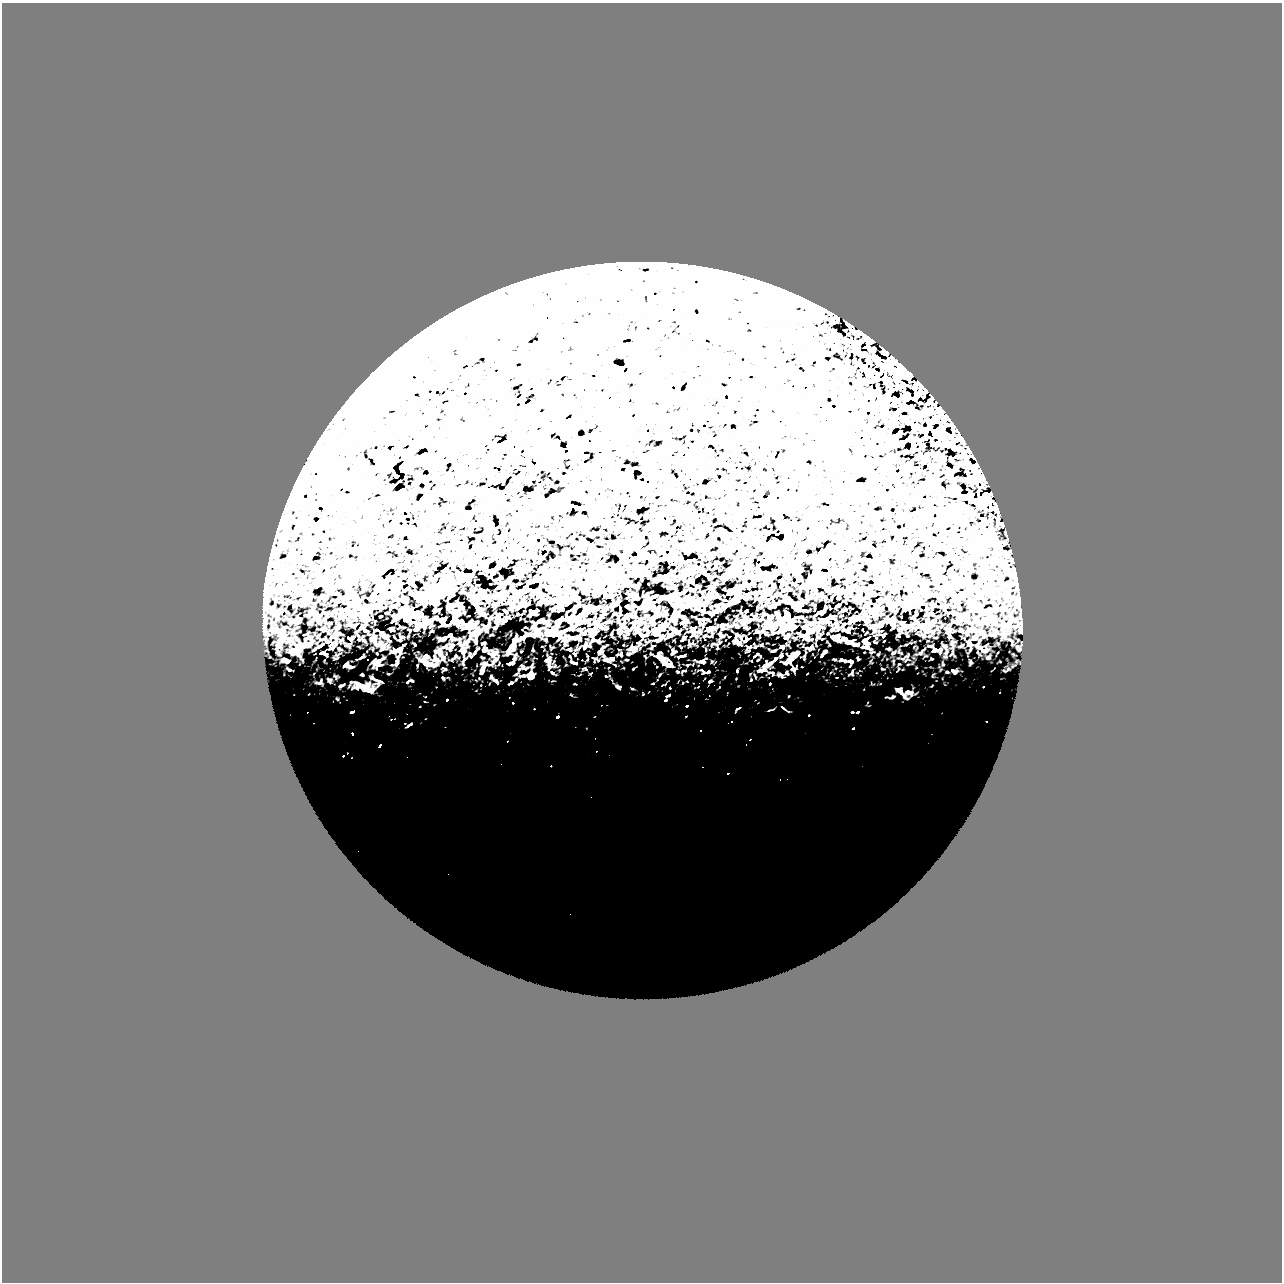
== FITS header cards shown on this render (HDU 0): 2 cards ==
NAXIS1  =                 1280
NAXIS2  =                 1280

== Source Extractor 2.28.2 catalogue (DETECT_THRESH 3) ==
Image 1280 x 1280 px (HDU 0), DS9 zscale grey, 1 PNG px = 1 image px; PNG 1284 x 1284 px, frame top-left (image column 1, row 1280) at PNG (2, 3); no overlay
Background 0.872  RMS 0.057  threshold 0.171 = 3 sigma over >= 5 px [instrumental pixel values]
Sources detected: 241; all 241 listed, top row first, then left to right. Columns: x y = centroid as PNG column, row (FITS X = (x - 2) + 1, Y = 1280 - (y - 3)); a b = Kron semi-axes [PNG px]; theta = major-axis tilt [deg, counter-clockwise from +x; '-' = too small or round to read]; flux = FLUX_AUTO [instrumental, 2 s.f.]
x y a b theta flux
588 278 5 4 - 4.7
751 279 5 3 - 3.8
646 308 6 3 10 4.7
694 315 5 3 - 5.9
739 315 5 4 - 4.2
822 317 9 5 10 12
848 324 12 3 -45 7.3
467 329 10 4 68 8.8
572 335 7 4 1 5.9
654 340 3 2 - 2.8
628 344 8 3 9 12
858 350 7 5 -22 9
679 351 12 6 53 13
885 352 5 4 - 9
827 353 4 4 - 4.7
862 353 8 4 9 6.3
642 355 7 5 13 7.6
859 362 10 4 -57 8.1
452 363 10 5 13 12
459 363 8 4 29 12
880 364 14 7 -39 25
619 368 9 3 0 15
889 368 29 13 -19 81
874 372 27 8 -9 40
906 376 14 13 - 30
639 377 6 4 45 5.6
894 377 9 8 - 21
885 378 9 7 22 13
898 379 10 7 82 21
867 380 11 8 9 15
694 381 5 4 - 4.8
892 386 7 5 23 10
556 392 8 4 -7 8.8
672 392 6 4 -14 5.4
922 392 7 4 3 17
654 393 7 4 -33 6.4
683 395 7 6 - 11
444 397 9 3 33 6.3
907 397 12 7 5 15
916 397 5 4 - 9.8
519 399 7 3 28 9.6
882 402 9 7 78 15
564 403 10 6 -9 15
828 404 5 3 - 9
886 404 11 7 48 18
527 406 5 3 - 2.8
909 409 12 7 -20 14
358 411 12 9 90 24
915 411 24 7 -8 30
929 411 11 5 17 17
939 412 9 7 80 15
918 416 15 13 89 45
941 416 11 7 -9 21
548 417 6 4 46 5.2
947 417 13 8 -30 18
685 419 10 5 -36 10
931 419 19 6 24 31
553 423 12 4 25 11
572 424 9 8 - 17
463 425 8 4 30 5.6
761 427 15 7 13 22
929 428 13 6 7 13
356 429 12 6 -12 14
731 432 9 4 -35 7.3
935 433 22 13 -28 63
887 436 5 4 - 6.5
947 436 16 9 -59 49
959 438 11 9 -6 20
582 439 12 5 24 37
944 439 12 6 -76 40
554 443 9 4 24 13
502 444 12 4 22 11
481 446 13 5 -66 12
502 448 8 6 78 8.3
561 451 6 4 -81 5.9
339 452 8 5 26 8.6
963 452 23 9 -62 50
525 454 5 3 - 3.3
566 454 13 4 15 12
656 456 16 3 2 19
423 458 10 4 45 20
676 460 4 3 - 3.3
779 462 9 6 50 12
969 463 10 6 -56 14
535 466 4 3 - 3.9
911 467 2 2 - 2.7
303 469 17 9 35 36
949 470 7 3 -47 9
622 474 7 6 - 17
396 476 3 2 - 3.5
423 477 5 4 - 13
980 477 16 12 -64 34
874 481 7 4 27 6.3
972 481 9 6 51 14
639 483 8 5 2 7.9
393 485 3 2 - 2.4
923 485 6 5 - 12
706 489 9 6 -10 10
447 492 3 3 - 2.6
859 493 25 9 14 39
400 495 11 5 32 18
987 495 11 8 -31 16
963 496 8 4 -12 10
556 497 21 5 29 20
869 497 12 4 1 12
291 499 18 15 -76 53
496 499 13 6 28 17
307 500 16 6 11 26
521 501 10 5 -10 14
762 501 3 3 - 2.9
317 502 13 7 24 28
987 502 11 7 65 17
328 503 15 11 -67 35
420 503 7 4 49 13
586 506 10 3 17 7.6
980 506 7 5 45 8.3
578 507 7 3 -11 11
306 508 24 10 -14 52
990 509 8 5 55 11
885 511 15 4 47 11
298 514 17 6 2 27
777 516 5 3 - 4.7
587 521 12 8 28 21
664 522 9 4 -29 8.1
315 525 10 7 -33 14
448 526 2 2 - 3.1
624 528 9 6 -12 10
289 531 12 4 -49 12
926 531 8 6 12 11
640 535 5 3 - 6.9
653 538 9 5 14 8.9
770 543 9 5 16 11
462 544 8 5 -31 9.7
781 544 16 13 32 42
760 547 6 4 90 4.5
936 549 5 3 - 3.8
687 552 5 3 - 5.5
956 557 8 4 -64 6.4
635 558 5 3 - 8.8
422 560 4 3 - 3.7
943 560 10 5 -44 10
952 561 4 3 - 2.9
601 566 4 4 - 4.3
1008 571 7 6 - 9.4
818 573 11 6 75 15
764 574 11 5 17 12
520 575 5 3 - 3.2
467 576 4 3 - 6.8
390 578 7 4 0 8.3
692 581 5 3 - 6.3
782 584 7 3 59 3.8
438 586 11 8 41 22
405 590 4 2 - 4.7
482 591 5 3 - 4.9
522 591 12 3 13 11
390 592 11 4 23 14
859 593 6 3 72 4.8
354 594 5 4 - 4.3
539 595 12 6 -59 10
867 596 5 4 - 4.2
502 597 11 4 40 8.2
660 599 7 3 38 7.6
434 600 10 6 68 12
690 601 8 6 -45 12
651 603 13 5 8 15
795 603 8 4 -8 7.2
454 605 11 3 10 6.7
682 605 6 6 - 8.1
915 606 4 3 - 3.1
976 607 11 6 -2 17
367 608 13 6 -30 13
596 608 7 4 -9 6
345 609 4 4 - 5.2
407 611 12 5 20 16
530 611 5 3 - 5.5
786 614 7 4 -71 8.4
856 617 3 3 - 8.2
576 618 8 6 23 11
780 620 10 7 69 16
456 621 8 6 -13 8.2
331 623 2 2 - 2.8
354 625 5 2 - 3.5
469 625 8 5 20 8.7
661 626 9 5 32 13
789 628 13 5 0 13
654 631 10 6 -64 12
592 633 8 5 -35 7.6
553 634 22 6 5 22
806 634 10 5 50 11
833 637 6 4 -18 4.9
949 637 3 3 - 7.4
515 641 7 5 45 6.8
865 641 7 6 - 8
936 650 4 3 - 6.5
323 653 5 2 - 6.8
286 660 6 3 -19 4.9
425 663 6 5 - 7
510 663 6 3 27 4.8
665 664 13 5 -33 15
707 672 9 4 13 6.5
530 677 9 7 1 13
618 687 7 5 -21 6.6
366 688 24 9 -25 31
899 690 8 6 -28 13
447 700 2 2 - 2.8
665 700 6 4 28 6
513 703 3 2 - 2.7
687 706 3 2 - 3.6
783 708 11 3 -40 9
737 709 6 2 39 6.3
352 712 3 2 - 3.5
852 712 4 3 - 3.9
809 715 3 2 - 2.5
557 717 4 3 - 5.2
408 725 15 8 26 20
853 728 4 3 - 4.8
586 729 14 5 60 15
352 734 3 2 - 3.5
750 740 3 2 - 3.6
507 741 6 4 42 5.8
380 746 4 2 - 5.3
609 755 8 4 26 6.7
427 758 7 4 0 6.7
587 758 4 3 - 5.3
832 762 8 4 0 7.2
679 765 6 4 1 5.9
551 766 5 5 - 7.5
703 767 5 4 - 4.3
685 773 14 7 8 23
728 774 5 4 - 9.5
780 780 3 3 - 3.5
591 796 4 3 - 3.4
448 874 3 2 - 3.1
550 878 5 4 - 5.3
774 886 7 6 - 16
746 910 9 7 1 22
570 914 5 4 - 6.1
469 965 61 17 -26 94
813 966 57 16 25 78
640 976 37 33 4 500
639 1015 124 44 0 2900